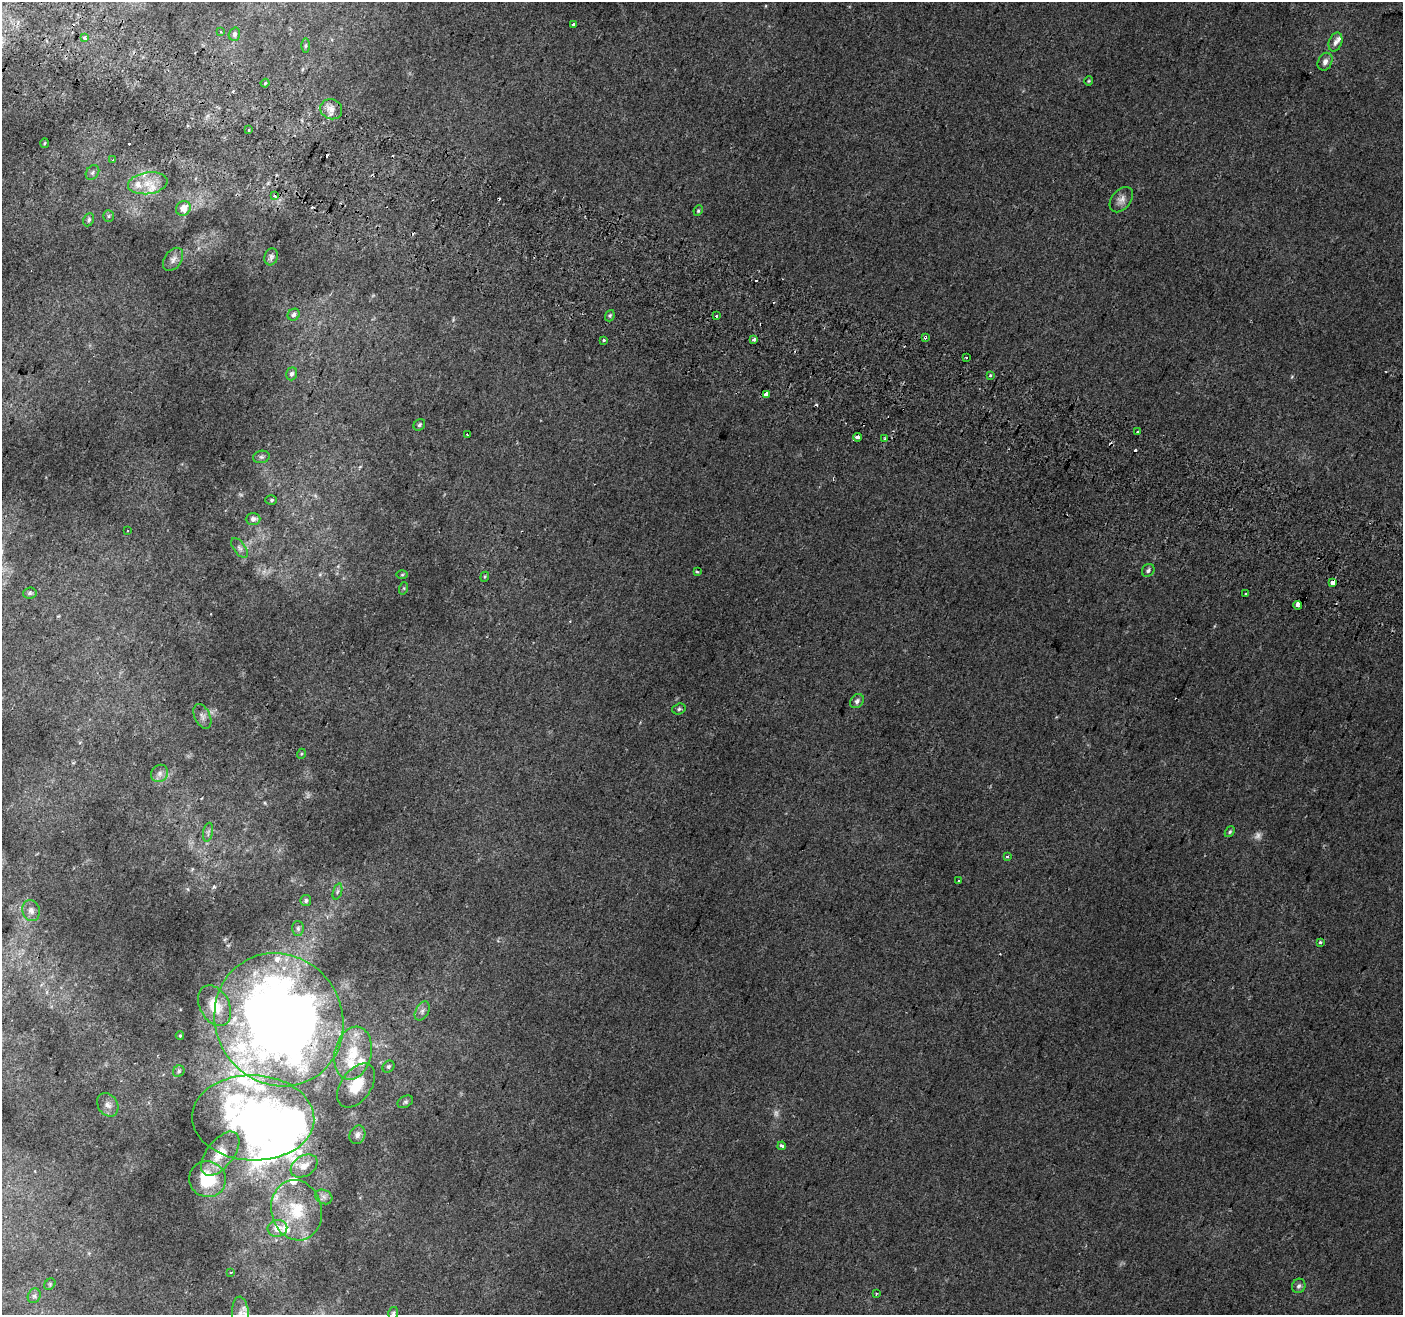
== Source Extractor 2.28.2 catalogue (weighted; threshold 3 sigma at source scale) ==
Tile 11 of 4 x 4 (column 3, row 3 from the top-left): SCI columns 2826-4226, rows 1626-2938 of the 5644 x 5810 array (HDU 1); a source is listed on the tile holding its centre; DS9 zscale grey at full resolution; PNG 1405 x 1317 px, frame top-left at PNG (2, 2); each listed source drawn as its Kron ellipse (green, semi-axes under 4 px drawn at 4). Shown black and unused: <1% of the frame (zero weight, under 2 of 3 exposures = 2% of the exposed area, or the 3 px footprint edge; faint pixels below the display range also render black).
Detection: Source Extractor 2.28.2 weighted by HDU 2 'WHT'; one run over the whole footprint, this tile lists its part. Background 0.0104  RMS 0.004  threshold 0.0181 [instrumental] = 3 sigma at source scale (4.5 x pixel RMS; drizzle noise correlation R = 1.50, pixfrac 1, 0.0396/0.0396 arcsec/px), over >= 5 px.
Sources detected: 124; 2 too faint to see at this stretch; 2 inside a brighter object's white glare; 14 cosmic-ray / hot-pixel residue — neither listed nor drawn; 14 inside a brighter listed object's ellipse — not listed separately; the other 92 listed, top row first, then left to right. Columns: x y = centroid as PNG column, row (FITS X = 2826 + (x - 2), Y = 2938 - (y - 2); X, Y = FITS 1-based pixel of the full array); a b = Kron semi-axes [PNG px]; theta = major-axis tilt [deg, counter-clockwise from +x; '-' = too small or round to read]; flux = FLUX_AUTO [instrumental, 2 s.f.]
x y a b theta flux
573 25 3 3 - 2
221 32 3 3 - 0.62
234 34 7 5 72 1.2
85 38 3 3 - 1.6
1335 42 10 6 70 1.9
306 46 7 3 89 0.59
1325 62 9 7 64 1.8
1089 81 5 4 - 0.43
265 83 4 3 - 0.51
331 109 11 10 - 3
249 130 3 3 - 1
44 143 5 3 - 0.43
113 160 4 3 - 0.33
92 172 8 6 54 1
148 183 20 11 8 6.7
274 195 3 3 - 1.5
1121 200 14 9 51 2.6
183 208 8 7 - 3.8
698 211 5 3 - 0.52
108 216 6 5 - 0.68
89 220 7 5 64 0.88
271 257 8 6 74 1.1
173 259 13 8 54 1.9
294 315 6 5 - 1.3
716 315 3 3 - 1.8
610 316 6 4 70 0.7
925 337 4 3 - 2
754 339 4 3 - 1.9
604 340 3 3 - 1.1
966 358 3 2 - 0.66
292 374 6 5 - 1.2
990 375 3 3 - 2.5
766 395 4 4 - 24
419 425 6 5 - 0.76
1138 432 3 3 - 1.9
467 435 3 2 - 0.47
857 437 4 3 - 5.8
885 439 3 3 - 1
261 457 8 6 13 1.1
271 500 6 5 - 0.66
253 519 7 6 - 1.8
127 530 2 2 - 0.4
240 548 11 6 -53 1.4
1148 570 7 6 - 1.1
697 572 4 3 - 0.46
402 575 5 3 - 0.43
485 577 5 4 - 0.47
1332 583 4 3 - 10
404 588 6 4 72 0.49
30 593 7 5 6 0.91
1246 594 3 2 - 0.88
1298 605 4 3 - 3.5
857 701 8 6 49 1.4
679 709 7 5 18 0.83
202 716 13 7 -65 1.9
301 754 5 3 - 0.37
160 773 9 8 - 1.8
208 832 9 5 79 1
1230 832 6 4 50 0.66
1007 857 3 3 - 0.82
959 881 3 3 - 0.77
337 892 8 3 71 0.79
306 900 5 5 - 0.84
31 911 10 8 -73 2.2
298 929 7 6 - 1
1320 942 4 3 - 0.55
215 1006 22 14 -61 8.4
422 1011 10 6 61 1.6
279 1020 68 63 -58 480
180 1036 4 3 - 0.48
353 1053 27 18 77 13
388 1067 6 5 - 0.85
179 1071 6 5 - 0.79
356 1085 25 15 54 9.7
405 1102 8 5 29 0.85
108 1105 12 9 -56 2.5
253 1118 61 42 -2 160
357 1135 9 7 64 1.9
782 1146 4 3 - 2
220 1154 26 13 52 7.3
304 1166 15 10 32 4.2
208 1179 18 18 - 17
324 1197 9 7 -28 1.6
297 1210 30 25 -77 18
277 1228 10 8 13 3.7
230 1273 2 2 - 0.3
50 1284 6 5 - 0.61
1299 1286 7 6 - 1.2
876 1294 3 3 - 0.37
34 1296 7 6 - 1.1
393 1313 6 4 75 0.72
240 1314 17 8 -85 3.4
Overlapping masked pixels (flux is a lower limit): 3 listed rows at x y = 925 337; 1298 605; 279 1020
Isophote crosses this tile's border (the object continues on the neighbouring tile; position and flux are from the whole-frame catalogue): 2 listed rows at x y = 393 1313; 240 1314